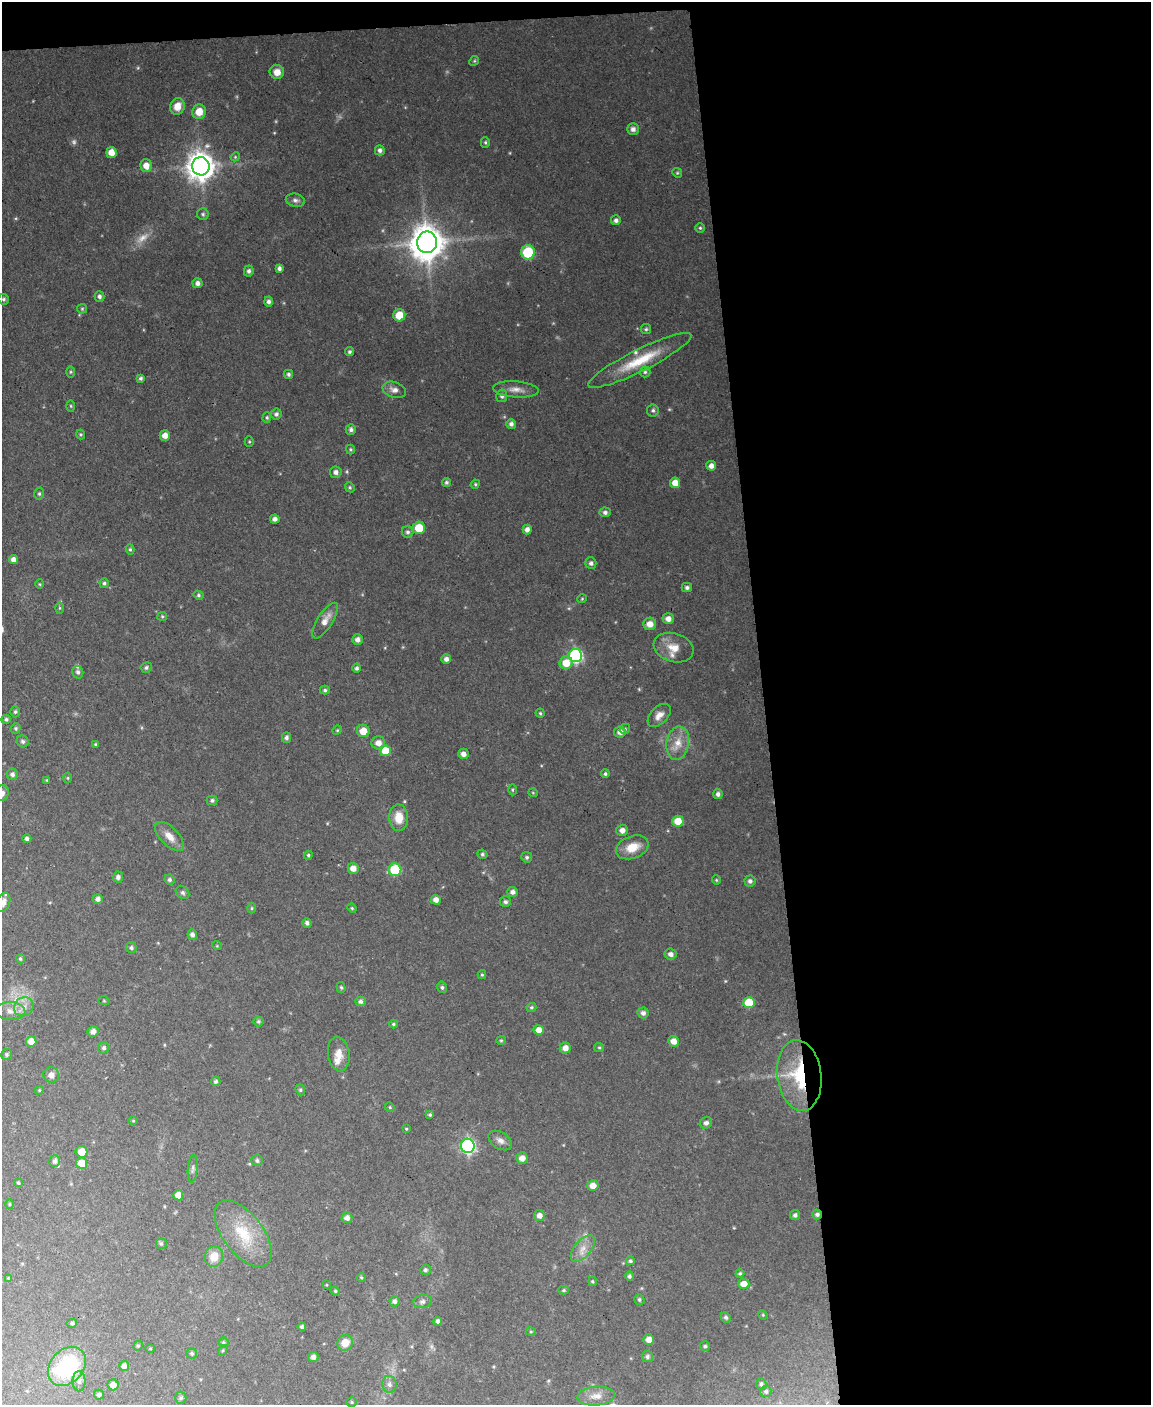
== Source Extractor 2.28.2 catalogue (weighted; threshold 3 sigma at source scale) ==
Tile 4 of 4 x 3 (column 4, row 1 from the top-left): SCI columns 3448-4596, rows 3044-4446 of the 4596 x 4572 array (HDU 1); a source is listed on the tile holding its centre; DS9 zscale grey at full resolution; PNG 1153 x 1407 px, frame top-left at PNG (2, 2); each listed source drawn as its Kron ellipse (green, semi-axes under 4 px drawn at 4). Shown black and unused: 35% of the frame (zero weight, under 2 of 3 exposures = <1% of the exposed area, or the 3 px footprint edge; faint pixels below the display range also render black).
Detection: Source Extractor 2.28.2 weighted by HDU 2 'WHT'; one run over the whole footprint, this tile lists its part. Background 0.11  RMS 0.0071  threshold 0.0321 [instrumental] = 3 sigma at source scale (4.5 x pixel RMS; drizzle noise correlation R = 1.50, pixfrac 1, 0.05/0.05 arcsec/px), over >= 5 px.
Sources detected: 236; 4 too faint to see at this stretch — neither listed nor drawn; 5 inside a brighter listed object's ellipse — not listed separately; the other 227 listed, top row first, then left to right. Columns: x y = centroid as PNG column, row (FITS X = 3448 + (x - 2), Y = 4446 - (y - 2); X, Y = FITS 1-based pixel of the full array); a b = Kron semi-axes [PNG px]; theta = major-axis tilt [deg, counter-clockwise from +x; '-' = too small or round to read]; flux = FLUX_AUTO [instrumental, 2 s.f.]
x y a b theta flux
474 61 5 4 - 0.93
277 72 7 7 - 6.9
177 106 8 7 - 7.8
199 112 7 6 - 10
633 129 6 5 - 3.2
485 142 5 4 - 1.1
380 150 5 5 - 2.4
111 152 5 5 - 8
235 157 4 3 - 0.7
146 166 6 6 - 6.5
201 166 9 8 - 970
677 173 5 4 - 0.94
295 200 10 6 -12 2.5
203 214 6 5 - 1.4
616 220 5 5 - 2.4
700 228 5 5 - 1.1
427 242 11 10 - 1600
528 252 7 7 - 30
279 268 4 4 - 2
249 271 5 5 - 2.1
198 283 5 5 - 2.9
99 296 5 5 - 1.8
3 299 5 5 - 1.5
269 301 5 4 - 2.1
82 309 5 5 - 0.95
399 315 6 6 - 13
646 329 5 5 - 1.2
349 352 5 4 - 1.4
640 360 57 11 27 28
70 372 5 3 - 0.92
645 372 5 5 - 1.4
288 374 4 4 - 1.6
141 378 4 4 - 1.5
516 389 23 8 -4 6.2
394 390 12 7 -18 4.2
502 396 6 5 - 2
71 406 6 4 -88 0.84
653 410 6 6 - 1.6
276 414 5 5 - 1.7
267 418 5 4 - 1.1
511 424 5 5 - 2.4
351 429 5 5 - 2.3
81 434 5 4 - 1
165 436 5 5 - 5.3
249 441 5 4 - 0.86
350 449 5 4 - 0.98
711 466 5 5 - 3.8
336 472 6 5 - 2.9
446 482 5 4 - 1.4
675 483 5 5 - 7.1
475 484 5 4 - 0.9
350 487 5 4 - 1.1
39 494 6 5 - 1.2
605 512 5 5 - 2
275 519 4 4 - 2.7
419 528 6 6 - 16
527 529 5 4 - 3.3
408 532 6 5 - 1.8
130 549 5 4 - 1.1
13 559 4 4 - 3.3
591 563 6 5 - 2
104 583 5 4 - 1.4
40 584 4 4 - 0.77
687 588 5 4 - 2.1
198 595 5 4 - 1.3
582 599 4 4 - 0.77
60 608 6 4 -90 1.1
162 616 5 4 - 0.9
668 619 6 5 - 4
325 621 20 7 58 6.7
650 624 6 6 - 6
357 639 5 5 - 3.3
673 648 20 14 -18 11
575 656 6 6 - 130
446 659 5 5 - 2.8
566 663 6 6 - 12
146 668 6 5 - 1.6
357 668 4 4 - 1.5
78 672 6 5 - 1.9
325 690 5 4 - 1.4
15 712 5 4 - 1.2
540 713 4 4 - 1
659 715 14 8 46 5.4
6 719 5 4 - 1.5
16 728 5 5 - 1.2
625 729 5 4 - 1.1
337 730 5 4 - 0.8
363 731 6 6 - 8.7
620 732 6 5 - 4.3
286 737 5 4 - 2
23 741 6 5 - 1.8
378 743 7 6 - 5.3
678 743 17 11 80 9.7
96 744 4 3 - 0.95
385 751 5 5 - 15
463 754 5 5 - 3.7
12 774 6 5 - 2.3
605 774 4 4 - 1.3
68 778 5 3 - 0.69
47 780 4 4 - 0.75
513 790 5 3 - 0.85
2 793 8 7 - 3.5
533 793 5 3 - 0.61
718 794 5 4 - 2.4
212 800 5 4 - 1.8
399 818 13 9 -87 11
678 821 6 5 - 11
622 830 6 5 - 3.9
169 836 18 9 -45 7.7
27 839 4 4 - 2
632 847 17 11 20 12
482 854 5 4 - 1.4
308 855 4 4 - 1.1
527 857 5 5 - 1.4
353 868 5 5 - 5.6
395 870 6 6 - 34
118 877 5 5 - 2.3
169 880 5 5 - 1.6
716 880 4 4 - 0.8
750 881 5 5 - 2.1
183 892 7 6 - 1.9
513 892 5 5 - 2.8
98 899 5 5 - 2.6
436 900 5 5 - 4.2
3 902 10 6 69 4
505 902 6 5 - 2
252 908 5 3 - 0.79
352 908 5 4 - 0.81
307 923 5 4 - 2.1
192 935 5 4 - 2.6
217 946 5 3 - 0.65
131 948 5 5 - 1.8
670 954 6 5 - 2.8
20 959 5 4 - 1.2
482 975 4 4 - 0.93
341 987 5 4 - 1.1
442 987 6 4 -76 1.4
104 1001 5 3 - 0.74
360 1001 5 5 - 2.1
749 1003 6 5 - 26
24 1007 10 9 - 5.7
531 1007 5 4 - 1.2
10 1011 15 9 -2 6.2
643 1013 5 5 - 2.3
258 1021 5 5 - 1.3
393 1024 4 4 - 1
539 1030 5 5 - 6.6
93 1031 5 5 - 3.7
501 1040 5 4 - 0.94
31 1041 5 5 - 7.1
673 1041 5 5 - 5.5
599 1047 5 4 - 1
104 1048 6 5 - 1.7
565 1048 5 5 - 4.4
7 1054 5 5 - 1.3
339 1054 17 10 -82 8.5
51 1075 8 7 - 3.5
799 1075 36 22 -83 49
216 1081 5 4 - 1.7
39 1090 4 4 - 0.91
300 1090 6 4 -68 1.1
390 1107 5 4 - 0.85
430 1115 4 4 - 1.3
133 1121 5 3 - 0.7
706 1123 6 5 - 2.5
406 1129 4 3 - 0.72
500 1140 13 8 -32 4.1
468 1146 7 6 - 160
82 1152 6 6 - 9.4
522 1158 6 6 - 4.9
55 1161 6 5 - 2.5
257 1161 6 5 - 1.6
82 1163 5 5 - 12
193 1169 14 5 86 2.1
18 1183 4 4 - 1.1
593 1185 6 5 - 5.7
178 1195 5 5 - 6.1
9 1204 5 3 - 0.79
817 1214 5 4 - 2
795 1215 5 5 - 1.9
539 1216 5 5 - 4.2
347 1218 5 5 - 3.4
243 1234 39 20 -53 32
161 1243 6 5 - 1.2
583 1249 16 8 50 6.8
214 1257 10 9 - 9.6
630 1261 4 4 - 1.3
425 1270 5 5 - 1.5
740 1273 4 4 - 1.1
629 1276 5 4 - 1.5
361 1277 4 4 - 0.85
8 1278 4 4 - 0.58
592 1281 4 3 - 0.95
744 1284 5 5 - 8.2
327 1285 4 2 - 0.59
564 1290 5 4 - 1
335 1291 5 4 - 0.84
639 1299 5 5 - 1.3
394 1301 5 5 - 2.3
423 1302 9 6 6 2.4
763 1315 5 4 - 0.7
726 1317 5 4 - 1.6
438 1321 4 4 - 2.2
72 1323 5 4 - 1.5
302 1327 4 4 - 1.7
531 1332 5 3 - 0.78
649 1340 5 5 - 5.2
223 1342 5 5 - 1.2
345 1343 8 7 - 8.6
138 1346 5 4 - 0.98
705 1346 5 5 - 1.3
150 1349 5 3 - 0.73
223 1350 6 4 58 0.93
192 1353 5 5 - 1.4
313 1357 5 5 - 2.7
647 1357 5 5 - 1.9
67 1366 22 16 48 62
124 1366 5 5 - 3.2
79 1381 10 6 89 3.2
389 1384 8 7 - 2.9
761 1384 5 5 - 1.6
113 1385 5 5 - 5.4
766 1391 6 5 - 1.7
99 1395 5 5 - 1.5
596 1396 19 9 4 7.5
181 1398 6 5 - 1.5
352 1402 5 4 - 0.98
Overlapping masked pixels (flux is a lower limit): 2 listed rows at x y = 799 1075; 817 1214
Isophote crosses this tile's border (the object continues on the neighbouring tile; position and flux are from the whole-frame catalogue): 2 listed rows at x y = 2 793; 3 902